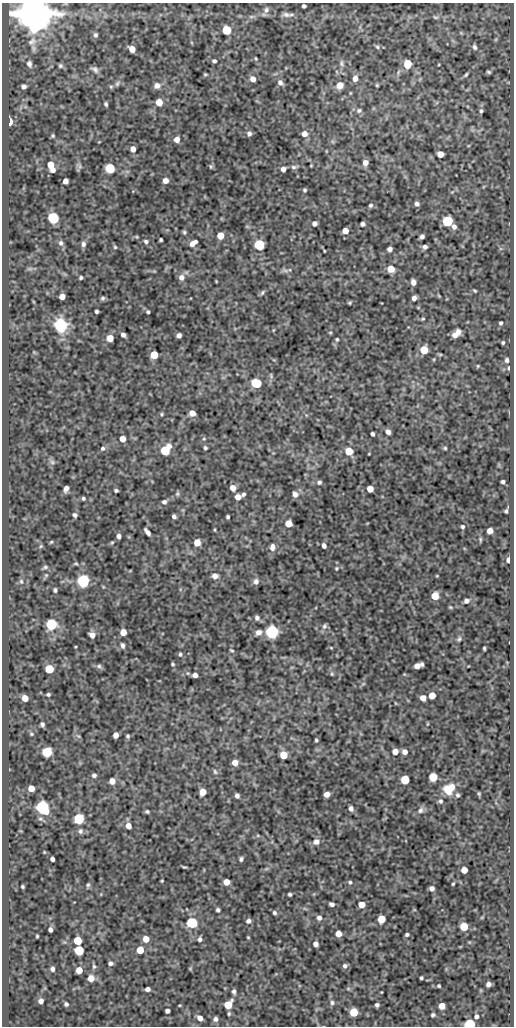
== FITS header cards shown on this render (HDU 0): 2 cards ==
NAXIS1  =                  512
NAXIS2  =                 1024

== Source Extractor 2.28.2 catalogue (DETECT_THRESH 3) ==
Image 512 x 1024 px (HDU 0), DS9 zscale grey, 1 PNG px = 1 image px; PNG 516 x 1028 px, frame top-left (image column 1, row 1024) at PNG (2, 3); no overlay
Background 47.5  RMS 0.54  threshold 1.62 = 3 sigma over >= 5 px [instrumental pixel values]
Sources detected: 277; all 277 listed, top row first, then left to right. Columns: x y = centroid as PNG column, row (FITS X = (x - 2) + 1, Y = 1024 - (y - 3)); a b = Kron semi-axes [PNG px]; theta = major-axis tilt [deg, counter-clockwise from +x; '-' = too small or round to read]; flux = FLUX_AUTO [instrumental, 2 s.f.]
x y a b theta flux
304 6 4 4 - 70
266 10 9 6 63 130
33 13 9 8 - 170000
286 14 11 6 -11 140
251 17 7 4 0 66
435 17 7 3 -20 48
226 30 5 5 - 1900
95 35 6 5 - 79
32 41 11 8 33 190
377 47 6 4 -46 58
475 47 7 5 -69 97
132 49 5 5 - 400
256 59 6 3 -59 36
214 61 4 4 - 80
341 63 9 6 -79 97
29 64 7 6 - 110
407 64 6 5 - 970
60 66 5 5 - 62
95 69 9 6 -35 110
398 72 7 4 71 60
489 72 5 3 - 56
205 74 4 3 - 41
466 75 6 4 46 57
355 78 6 5 - 210
253 79 6 5 - 220
117 83 9 5 53 99
280 83 7 6 - 150
340 85 6 6 - 380
377 85 3 3 - 37
24 86 4 4 - 120
157 86 6 6 - 210
159 102 5 5 - 600
106 104 4 3 - 61
359 110 7 6 - 87
481 111 5 5 - 65
10 122 6 3 78 460
249 134 5 5 - 100
304 134 6 6 - 230
53 136 5 4 - 45
177 139 5 5 - 250
133 149 5 4 - 260
440 154 5 5 - 390
365 163 6 5 - 220
51 165 6 5 - 550
79 166 7 5 -60 85
211 166 6 5 - 49
294 167 9 5 7 89
110 168 6 5 - 2500
283 169 4 4 - 150
53 170 6 4 26 150
165 180 5 5 - 220
65 181 5 4 - 200
305 190 4 3 - 55
417 204 5 4 - 100
370 205 5 4 - 70
53 218 6 5 - 5100
447 221 6 5 - 3400
314 223 5 4 - 150
362 224 4 4 - 91
454 227 6 5 - 140
345 231 5 5 - 340
184 232 5 4 - 58
220 236 5 5 - 540
422 237 5 4 - 110
161 240 3 3 - 59
146 241 6 5 - 82
61 243 7 6 - 110
193 243 9 5 36 230
83 244 7 6 - 120
259 245 6 5 - 4400
115 247 5 4 - 45
425 247 5 4 - 110
390 249 4 4 - 150
324 251 3 2 - 27
29 269 8 4 0 69
391 269 5 5 - 570
285 270 7 5 -29 84
181 277 7 7 - 180
81 278 4 3 - 61
216 281 3 2 - 25
413 282 5 4 - 170
475 290 4 3 - 40
262 292 8 4 53 61
62 296 5 5 - 280
439 296 5 4 - 30
103 298 5 5 - 73
414 298 5 4 - 150
350 303 4 3 - 45
96 311 4 3 - 65
148 312 3 3 - 59
423 319 5 4 - 38
501 323 4 4 - 59
61 325 6 6 - 11000
330 332 5 3 - 34
456 334 9 5 43 320
123 335 5 4 - 120
179 335 5 4 - 130
110 338 5 5 - 460
337 339 6 4 76 47
503 343 3 3 - 51
424 350 5 5 - 1100
154 355 5 5 - 1000
507 360 6 5 - 88
478 366 4 4 - 37
508 368 6 4 87 52
256 383 7 5 -10 2000
192 413 5 5 - 340
161 414 5 4 - 46
388 432 5 4 - 140
372 434 4 3 - 78
122 439 5 5 - 370
103 448 6 5 - 74
205 448 4 4 - 62
445 448 4 4 - 49
165 450 7 5 55 1800
349 451 6 5 - 750
369 454 3 2 - 24
52 462 6 6 - 87
319 482 6 5 - 82
503 482 4 3 - 80
66 488 6 4 67 150
233 488 5 5 - 250
370 489 5 5 - 440
116 490 4 3 - 59
177 494 6 5 - 56
243 494 5 4 - 71
295 494 7 6 - 170
238 497 5 5 - 250
83 498 3 3 - 55
164 502 6 5 - 95
506 511 4 3 - 57
75 515 4 4 - 93
174 516 4 4 - 91
228 517 4 3 - 63
288 524 5 5 - 590
462 527 4 4 - 63
215 530 5 3 - 33
490 531 5 5 - 340
147 532 8 4 -53 150
119 536 4 4 - 140
480 539 6 4 -85 50
51 542 5 3 - 38
197 543 5 5 - 440
41 546 5 4 - 41
324 546 5 4 - 120
272 547 8 6 79 180
508 560 5 4 - 160
76 564 7 4 7 50
45 567 7 5 15 66
336 568 6 5 - 53
215 576 6 5 - 270
437 576 4 3 - 27
21 581 7 5 -74 68
83 581 6 6 - 7600
256 582 7 7 - 150
55 590 4 3 - 70
435 596 5 5 - 870
466 601 5 4 - 130
450 607 5 4 - 37
257 618 6 5 - 100
51 624 6 6 - 4100
324 626 7 6 - 88
123 632 5 5 - 420
258 632 6 6 - 180
272 632 6 6 - 9500
92 635 6 5 - 210
459 639 7 5 57 66
123 645 6 4 -77 100
331 648 5 3 - 33
484 648 4 3 - 46
232 650 6 4 -35 41
180 654 5 4 - 61
173 664 4 3 - 44
99 666 7 6 - 79
418 666 8 4 20 300
49 669 5 5 - 1300
332 674 5 4 - 45
195 675 5 4 - 150
363 684 6 4 19 42
48 694 4 3 - 58
432 696 5 5 - 540
25 698 5 5 - 370
423 698 5 5 - 250
42 724 5 4 - 82
427 724 5 3 - 30
31 734 6 4 -21 53
116 735 5 4 - 220
78 736 7 4 -44 62
128 736 4 4 - 56
316 740 3 3 - 48
47 752 6 6 - 2400
395 752 5 5 - 260
405 752 5 5 - 160
283 755 5 5 - 740
235 763 5 5 - 270
215 772 7 5 -72 71
94 775 5 4 - 95
433 777 5 5 - 1400
405 780 5 5 - 1500
112 781 5 5 - 280
451 787 8 6 -69 280
31 788 5 5 - 370
448 790 11 8 -55 500
203 792 5 5 - 520
327 794 5 4 - 250
479 794 5 4 - 42
458 795 6 5 - 71
237 796 4 4 - 100
441 801 6 5 - 74
42 807 6 6 - 9400
351 808 5 4 - 130
420 810 9 7 49 130
147 811 4 4 - 55
79 819 6 5 - 3300
128 826 5 5 - 280
80 831 7 6 - 100
316 842 8 7 - 170
52 859 4 4 - 110
241 859 4 4 - 74
184 867 5 2 - 46
266 869 6 4 19 53
464 870 5 5 - 360
162 881 3 2 - 32
226 882 5 5 - 370
350 882 5 4 - 56
453 884 3 2 - 37
88 885 6 5 - 57
22 886 3 3 - 48
432 888 5 4 - 150
290 894 3 3 - 59
331 904 5 4 - 100
362 904 5 5 - 450
218 910 4 4 - 73
274 913 5 4 - 67
319 918 6 6 - 120
381 919 5 5 - 950
248 921 5 5 - 110
192 923 6 5 - 3900
464 927 5 5 - 950
50 930 4 4 - 110
338 934 5 5 - 360
407 935 4 3 - 63
37 936 3 3 - 37
248 937 3 3 - 32
146 939 5 5 - 360
200 939 6 5 - 92
78 941 5 5 - 930
315 944 5 4 - 160
79 950 6 5 - 1800
140 950 5 5 - 610
110 963 4 4 - 86
94 966 7 5 -79 70
345 966 5 5 - 100
52 969 5 4 - 95
190 969 5 4 - 37
79 970 5 5 - 440
91 978 6 6 - 360
421 978 3 3 - 56
488 984 5 4 - 130
439 986 3 3 - 48
147 989 5 4 - 150
348 989 6 4 0 48
234 991 6 4 -74 98
41 1001 5 4 - 150
332 1003 6 6 - 88
66 1004 4 4 - 77
228 1005 6 5 - 890
377 1005 4 4 - 80
442 1006 5 5 - 390
167 1011 4 4 - 110
354 1012 5 5 - 1200
229 1014 5 4 - 51
433 1015 4 4 - 67
476 1016 5 5 - 100
200 1018 5 4 - 230
215 1019 5 5 - 110
469 1024 6 5 - 3600
At the frame edge (FLAGS 8, measured only in part): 2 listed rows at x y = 33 13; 469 1024